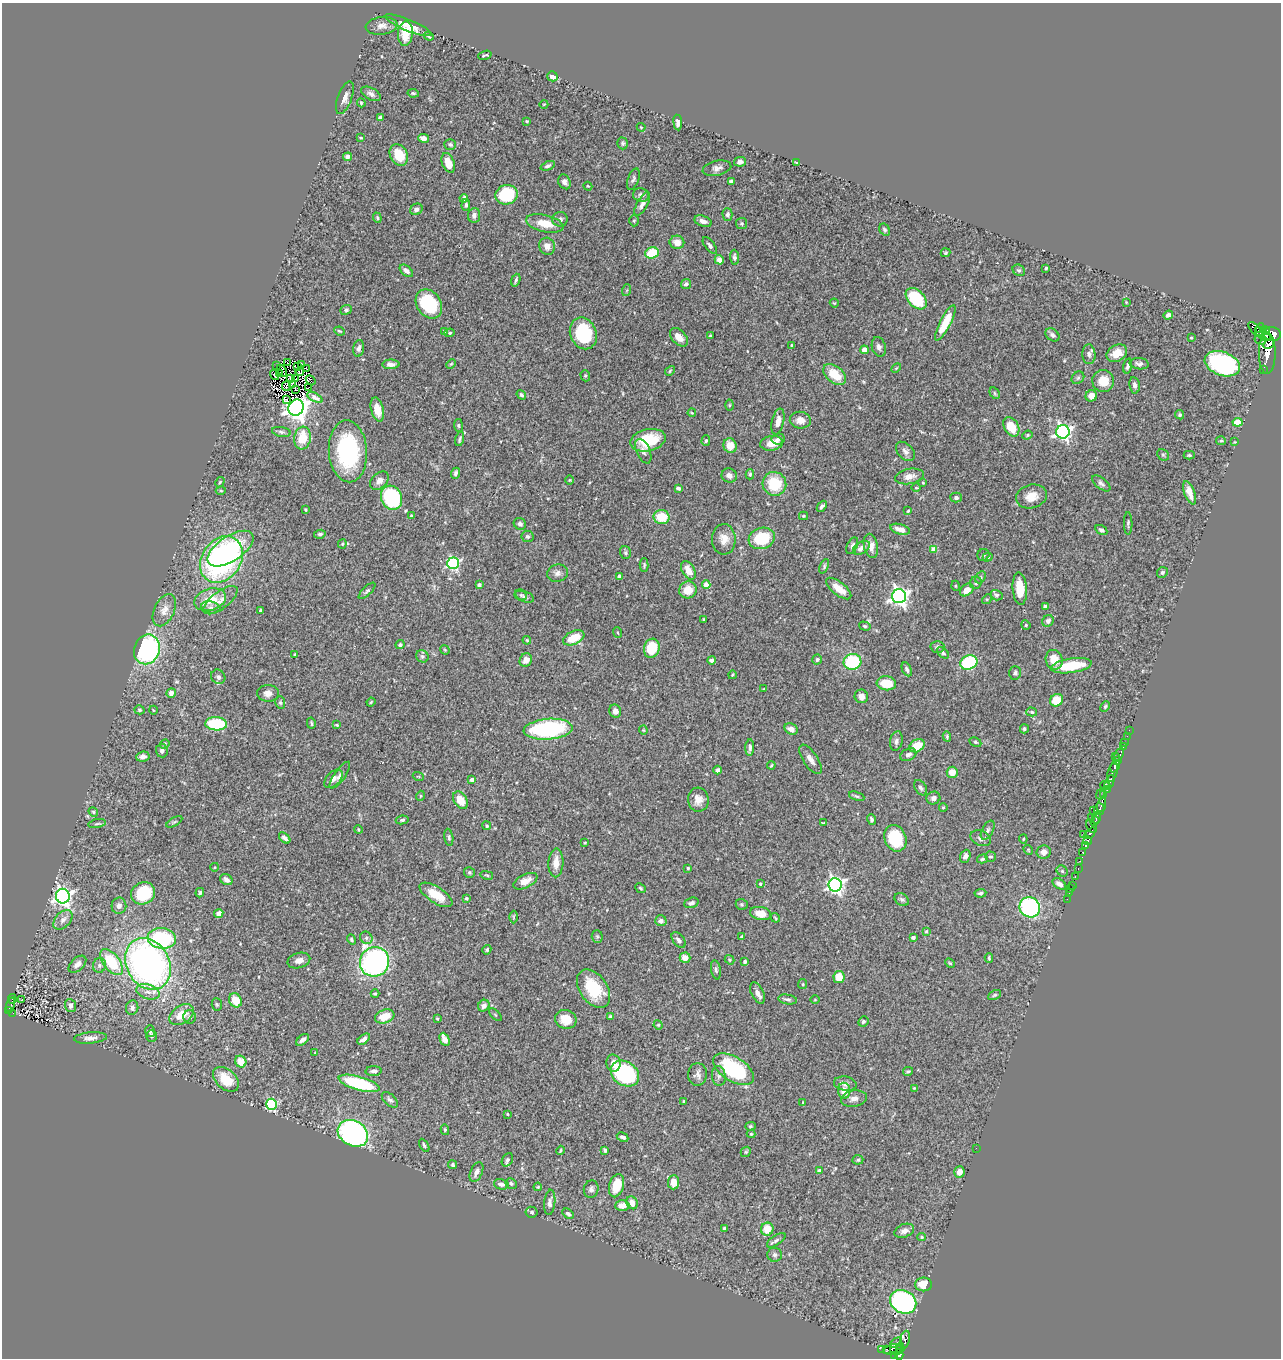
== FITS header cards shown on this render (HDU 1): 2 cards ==
NAXIS1  =                 1279
NAXIS2  =                 1356

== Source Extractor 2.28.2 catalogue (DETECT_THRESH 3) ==
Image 1279 x 1356 px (HDU 1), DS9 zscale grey, 1 PNG px = 1 image px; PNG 1283 x 1360 px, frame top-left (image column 1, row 1356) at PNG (2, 3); each listed source drawn as its Kron ellipse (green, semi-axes under 4 px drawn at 4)
Background 0.491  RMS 0.024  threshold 0.0708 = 3 sigma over >= 5 px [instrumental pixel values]
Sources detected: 494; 7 with non-positive FLUX_AUTO (blend fragments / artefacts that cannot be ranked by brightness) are neither listed nor drawn; the other 487 listed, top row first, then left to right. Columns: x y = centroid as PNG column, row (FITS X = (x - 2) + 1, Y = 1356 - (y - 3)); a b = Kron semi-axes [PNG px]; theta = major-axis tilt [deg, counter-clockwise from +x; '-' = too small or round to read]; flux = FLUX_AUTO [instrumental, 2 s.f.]
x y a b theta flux
408 25 25 5 -22 17
382 26 16 9 7 10
405 33 12 7 84 45
429 36 5 3 - 1.8
485 55 7 2 18 1.9
552 76 5 5 - 10
413 93 5 3 - 2.2
371 94 11 6 -29 6.2
345 98 17 7 69 9.5
361 103 4 3 - 2
544 104 4 3 - 1.2
380 117 4 3 - 5
527 121 3 3 - 1.7
678 122 8 4 -84 6.2
641 127 4 4 - 1.3
361 138 4 3 - 1.5
423 138 5 4 - 12
623 143 6 5 - 2.5
450 144 6 5 - 3.2
399 155 11 8 -62 37
348 157 4 4 - 5
740 162 6 5 - 6.5
448 163 10 6 -69 20
796 163 3 3 - 1.4
548 166 7 4 21 3.4
717 168 14 7 13 8
633 179 11 5 70 4.2
731 181 4 3 - 4.1
564 182 8 6 -62 6.2
588 186 4 3 - 1.7
506 195 11 10 - 84
641 195 8 7 - 5.5
464 198 4 4 - 7.4
642 204 13 5 61 7.5
466 205 6 4 85 3.7
416 209 6 5 - 5.3
727 214 6 5 - 4.3
474 215 7 6 - 6.3
377 218 5 4 - 2
560 219 7 7 - 5.8
634 221 5 5 - 2.4
703 221 9 5 -20 7.9
545 223 19 8 -13 27
742 223 5 5 - 2.8
885 230 6 5 - 3.3
677 242 7 6 - 15
547 246 8 7 - 12
710 246 10 4 -52 3.9
652 253 7 5 21 48
946 253 5 4 - 2.1
734 257 7 4 -88 3.8
719 260 5 4 - 8.7
1046 268 3 3 - 2.1
1019 270 6 5 - 2.8
406 271 8 4 -40 6.7
516 280 6 3 70 3.3
686 284 5 4 - 4.2
627 290 6 4 71 1.8
916 299 12 8 -46 85
1126 302 3 3 - 1.2
834 303 4 4 - 1.6
429 304 15 12 -56 110
346 310 6 5 - 3
1168 315 5 4 - 5
945 323 19 5 63 33
1260 328 5 3 - 14
1256 330 10 3 -48 80
1265 330 5 4 - 130
339 331 5 3 - 1.7
445 331 4 3 - 1.7
450 333 5 4 - 2.5
583 333 16 13 -67 110
1263 334 9 5 -39 380
1272 334 8 7 - 570
1052 335 8 5 -37 4.8
710 336 4 3 - 2.2
679 337 11 7 -48 13
1191 338 3 2 - 1.6
1260 340 6 4 -29 71
1269 344 6 2 31 300
791 345 4 3 - 1.2
879 347 10 7 -74 5.8
359 348 8 5 82 6.3
864 350 4 4 - 12
1117 353 11 8 32 19
1267 353 20 8 -90 1200
1089 354 10 6 -86 5.9
288 363 3 2 - 1.1
391 364 9 5 0 7.3
451 364 5 3 - 1.7
1139 364 9 5 -7 5.1
1222 364 18 11 -20 270
301 365 4 2 - 1.5
277 366 2 2 - 1.1
1128 366 8 4 75 4.5
298 367 3 2 - 1.8
896 368 6 3 45 1.6
306 369 4 2 - 0.15
1263 369 3 2 - 32
282 370 7 3 -54 0.24
670 371 5 4 - 1.9
300 372 4 2 - 1.3
279 374 2 2 - 0.96
835 374 13 8 -41 37
275 375 5 2 - 1.5
585 376 5 4 - 2.3
1078 378 7 5 44 3.5
290 379 3 3 - 3.1
296 379 3 2 - 1.6
311 380 5 2 - 1.7
1103 381 11 11 - 26
292 384 3 2 - 1.1
1134 385 8 5 -81 4.9
286 386 5 2 - 0.75
308 388 4 2 - 0.72
295 389 3 2 - 2.2
995 393 6 4 -60 2.4
521 395 5 4 - 2.8
1091 396 6 5 - 14
315 397 8 4 -29 7.1
287 400 3 2 - 230
729 405 5 3 - 1.6
296 408 8 7 - 1700
377 410 12 6 -77 18
692 413 4 3 - 1.5
1180 415 5 4 - 2.5
800 420 10 8 -8 13
778 422 13 6 77 12
1237 422 5 4 - 35
458 425 6 4 -83 2.3
1011 427 10 7 -59 32
281 432 9 5 -10 3.9
1063 432 6 6 - 500
1027 435 5 4 - 1.9
303 438 11 8 83 39
460 439 7 3 75 2.8
778 439 6 5 - 4.9
648 440 18 11 13 55
706 440 5 4 - 2.5
1221 441 5 4 - 2.1
1235 442 3 2 - 1.1
771 443 11 7 8 19
730 446 7 6 - 16
348 451 31 19 -86 160
643 451 13 7 -67 6.2
905 451 11 7 -47 6.9
1163 455 6 5 - 2.9
1189 455 5 3 - 2.5
455 473 5 4 - 4.6
750 474 5 4 - 2.4
729 476 8 7 - 7.2
909 476 14 7 10 12
570 480 5 3 - 1.2
379 481 11 7 43 8.9
220 482 5 3 - 1.8
923 483 3 2 - 1.3
1101 483 10 5 -38 4.7
774 484 12 11 - 55
678 488 4 3 - 4.1
916 488 4 3 - 1.4
221 491 5 3 - 1.7
1190 493 12 5 -70 15
1031 496 15 11 15 21
392 498 12 10 -64 160
956 498 5 5 - 3.2
822 506 6 3 49 3.8
305 510 4 3 - 1.7
908 511 4 3 - 1.6
411 515 4 3 - 1.4
803 516 4 4 - 1.6
662 517 8 7 - 40
1128 523 11 4 -89 3.2
520 524 6 5 - 5.1
900 529 10 5 -16 12
1101 530 6 4 -30 4
320 534 6 4 7 3.1
528 536 6 6 - 3.2
762 538 13 10 18 66
724 539 15 12 -89 17
342 544 4 4 - 1.7
852 546 9 5 64 4.1
871 546 12 7 -77 13
861 548 9 5 32 8.5
231 549 26 12 33 92
933 549 4 4 - 17
625 553 6 5 - 2.8
983 555 6 5 - 3.2
988 557 5 4 - 2.8
221 559 25 19 55 390
453 563 6 5 - 240
644 565 7 4 89 2.6
824 566 7 4 67 2.5
688 570 10 6 -59 15
1162 572 5 5 - 3.1
557 573 10 8 20 7.3
619 576 4 3 - 5.6
980 577 6 4 59 2.5
976 583 6 6 - 3.9
479 585 4 4 - 4.1
706 585 4 4 - 22
956 586 5 3 - 1.3
839 588 15 6 -39 21
1020 588 16 7 -85 36
688 590 9 8 - 27
967 590 7 5 39 12
367 591 11 4 45 3.5
521 595 6 5 - 2.4
996 595 6 5 - 3.2
899 596 7 7 - 650
524 597 10 5 -17 3.9
987 599 5 4 - 2
210 600 16 10 17 33
220 600 20 8 38 14
1045 606 4 3 - 2.6
211 607 9 6 -9 5.6
164 610 17 10 64 14
260 610 3 2 - 1.7
704 619 3 3 - 1.6
1048 621 6 5 - 6.3
1026 625 5 4 - 1.8
865 626 6 4 -16 2.3
618 632 5 2 - 1.4
574 638 11 6 25 32
527 640 4 3 - 1.7
400 645 4 4 - 4.3
937 647 7 6 - 3.5
652 648 10 8 73 57
147 649 15 12 70 250
445 650 5 4 - 1.6
943 653 7 4 -42 2.9
295 655 3 2 - 1.6
422 656 6 6 - 3.3
817 659 5 5 - 3
526 660 7 6 - 11
712 660 4 4 - 5.4
1054 660 10 8 -71 24
852 662 9 8 - 100
969 662 9 7 22 120
1071 666 20 7 8 60
907 669 7 4 -64 4.1
1015 673 7 6 - 4.1
732 675 4 3 - 1.7
218 677 7 6 - 4.7
886 683 10 7 -6 36
764 689 3 3 - 1.6
171 693 5 4 - 6.8
268 693 11 8 0 9.4
861 696 7 6 - 9.8
1056 700 7 6 - 31
280 702 6 5 - 3.4
371 702 4 3 - 1.5
1105 706 6 4 63 2.3
139 710 5 4 - 2.5
153 710 4 3 - 1.2
615 711 6 5 - 7.9
1032 712 5 4 - 2.4
311 723 5 3 - 2.2
216 724 11 6 -3 97
337 725 3 3 - 1.9
548 729 24 10 5 190
791 729 7 5 -33 11
1024 729 4 4 - 3.3
643 730 4 4 - 1.7
1129 730 2 2 - 7.1
1127 736 2 2 - 4.8
947 737 5 3 - 2.2
896 741 10 6 78 5.3
975 742 6 4 -27 2.2
1124 742 3 2 - 1.4
165 744 5 4 - 1.9
917 746 8 6 31 32
1123 746 3 2 - 15
750 748 8 4 88 5.6
162 750 7 6 - 4.5
1119 754 7 3 65 69
908 755 8 6 24 5.3
1115 756 2 2 - 18
143 757 7 5 8 7.1
810 759 17 7 -56 11
1117 761 4 3 - 110
771 765 4 3 - 1.6
1115 766 6 3 60 320
718 770 4 3 - 4.3
952 772 5 5 - 17
1112 772 10 4 73 230
340 775 16 5 55 6.3
418 776 5 3 - 1.3
333 779 11 7 45 9
472 780 4 4 - 9.5
1110 782 7 4 66 97
1105 786 5 3 - 59
921 788 8 5 -56 4.3
1107 789 4 2 - 41
1100 794 5 2 - 34
1104 795 2 2 - 9.3
420 796 5 3 - 1.2
857 796 8 4 -21 2.3
933 798 7 6 - 5
460 800 9 6 -57 25
698 800 12 10 -84 14
1102 804 7 3 78 130
943 807 4 3 - 2
1099 809 6 5 - 150
1093 810 3 2 - 35
93 812 5 4 - 2
1092 817 3 2 - 7.3
1097 817 6 3 71 180
871 819 5 4 - 3.3
402 820 6 4 10 2.4
1095 821 5 3 - 110
174 822 9 3 30 2.6
824 823 4 2 - 1.5
97 824 9 3 12 2.7
487 826 4 4 - 2.4
1092 826 7 4 -61 370
358 830 4 3 - 1.6
988 830 10 5 61 4.6
1090 833 6 3 49 180
1083 834 2 2 - 6.2
449 837 9 4 -82 2.9
285 838 7 3 -43 5.5
895 838 13 10 -67 76
981 838 10 7 -25 6
1023 839 4 4 - 1.6
1087 841 4 3 - 160
585 843 3 2 - 1.4
1086 845 4 3 - 93
1028 850 5 4 - 1.7
1044 852 7 6 - 9.9
1083 852 4 3 - 48
965 856 7 5 66 6
990 857 5 5 - 3.1
982 859 5 4 - 2.3
1079 861 2 2 - 4.5
556 863 14 7 88 17
215 867 4 3 - 1.3
688 868 3 3 - 2.7
1078 869 3 2 - 7.6
1062 871 6 5 - 2.6
469 872 5 5 - 2.6
487 875 6 2 -13 1.6
1075 877 3 2 - 17
226 880 6 5 - 6.6
525 881 13 6 26 14
760 884 4 3 - 2.7
1059 884 7 5 -34 7.4
835 885 6 6 - 560
1072 885 2 2 - 3.7
640 888 6 4 -41 2.1
1071 888 3 2 - 2.8
143 893 12 11 - 83
200 893 5 4 - 2.9
980 893 6 4 5 3.8
1069 893 2 2 - 2.4
436 895 19 8 -33 30
63 896 7 7 - 520
466 898 3 3 - 1.8
1067 899 3 2 - 1.4
902 900 8 5 -32 3.7
691 903 7 5 18 4.5
742 904 6 5 - 2.4
119 906 8 7 - 7.4
1030 907 10 10 - 240
219 913 5 4 - 10
760 913 10 6 -10 22
513 917 6 4 -90 1.9
775 918 5 3 - 1.6
63 920 11 7 47 9
661 921 6 5 - 5.9
926 931 4 3 - 1.6
597 936 6 5 - 2.8
742 936 4 3 - 2.5
913 937 4 3 - 4.4
162 938 14 10 -7 120
366 938 6 6 - 4.2
351 939 5 4 - 3.3
679 940 9 5 -49 5.3
487 950 5 4 - 2.6
685 958 5 5 - 15
989 958 4 3 - 2.2
730 960 5 4 - 1.8
299 961 11 7 15 9.2
745 961 4 4 - 3.2
111 962 15 8 -52 66
375 962 15 14 - 390
950 963 5 4 - 1.9
77 964 10 6 43 8.3
148 964 27 21 -61 600
99 965 7 6 - 4.5
716 970 9 5 -79 3.6
839 977 6 5 - 21
803 984 5 4 - 1.8
593 989 21 13 -55 72
148 992 12 7 -18 11
757 993 11 6 -64 8.7
375 994 4 3 - 2.4
994 995 7 4 27 2.4
12 999 5 3 - 16
788 999 9 4 -10 3.9
22 1000 3 2 - 2.2
235 1000 7 6 - 30
815 1000 4 3 - 1.2
217 1004 6 5 - 2.4
11 1005 7 3 76 11
70 1006 7 5 -69 5.6
484 1006 6 5 - 7.9
132 1008 7 6 - 5.4
9 1010 3 2 - 20
12 1013 3 2 - 5.5
182 1015 13 9 34 25
495 1015 8 3 -45 1.8
385 1016 10 6 19 26
611 1016 4 3 - 2.9
190 1017 7 6 - 4
437 1019 3 2 - 1.7
566 1019 11 9 -20 26
863 1021 5 4 - 3.4
658 1025 5 4 - 1.7
150 1031 6 5 - 4
151 1036 6 5 - 3.4
90 1038 16 5 5 8.9
364 1039 7 4 38 6.5
445 1039 7 4 -65 14
303 1040 7 4 37 5.9
315 1052 3 2 - 1.1
241 1062 6 5 - 21
613 1063 8 7 - 14
733 1069 23 12 -32 130
374 1071 8 5 2 5.7
908 1071 5 3 - 2.1
625 1074 15 11 -34 210
697 1074 11 9 85 8.4
719 1076 10 7 -83 6.2
226 1079 15 9 -42 39
359 1083 21 6 -16 130
845 1084 11 7 -9 7.3
915 1088 4 3 - 1.7
844 1091 8 6 -82 19
854 1099 13 8 11 10
390 1100 10 5 -43 4.7
684 1101 3 2 - 1.5
803 1103 4 3 - 1.7
271 1104 5 5 - 170
507 1114 3 3 - 1.9
750 1126 5 4 - 2.2
445 1130 5 4 - 2.1
353 1133 16 12 -30 380
751 1134 4 4 - 1.7
623 1137 6 4 -27 4.2
424 1145 7 4 -60 2.8
976 1148 2 2 - 3.7
561 1150 5 3 - 2.2
605 1150 4 3 - 3.1
746 1152 5 4 - 2.2
507 1160 7 5 59 5.3
858 1160 5 4 - 2.5
453 1165 4 4 - 2.4
819 1171 4 4 - 8.9
476 1172 10 6 67 7.2
959 1172 6 5 - 10
674 1182 7 5 88 15
511 1183 6 5 - 3.3
501 1184 7 5 -13 6.6
616 1186 12 7 74 31
538 1187 4 3 - 1.5
591 1189 9 7 74 5.5
550 1202 12 5 85 7.1
632 1203 6 5 - 12
622 1205 7 5 2 14
532 1212 6 5 - 3.2
568 1214 6 4 -31 4.2
724 1228 3 3 - 2.3
767 1229 6 6 - 24
904 1231 10 6 21 7.8
922 1237 4 4 - 1.9
776 1240 11 5 35 4.7
775 1255 7 7 - 4.4
923 1284 8 7 - 26
903 1302 14 11 -30 450
905 1340 9 5 78 60
896 1343 7 2 34 43
900 1348 5 3 - 85
886 1349 3 2 - 7.7
882 1350 3 2 - 9.2
894 1350 10 5 7 110
895 1355 2 2 - 9.2
899 1355 5 3 - 140
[7 non-positive-flux detections neither listed nor drawn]